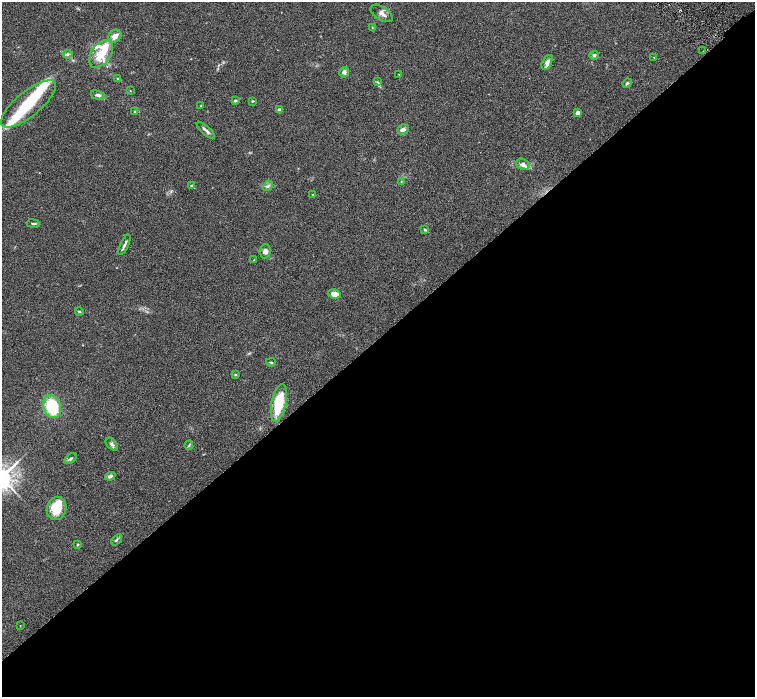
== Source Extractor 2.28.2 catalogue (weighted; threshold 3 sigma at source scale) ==
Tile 15 of 4 x 4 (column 3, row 4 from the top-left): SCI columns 3016-4520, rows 305-1694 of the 6028 x 6026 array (HDU 1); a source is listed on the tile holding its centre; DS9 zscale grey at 2 x 2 block average (1 PNG px = mean of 2 x 2 image px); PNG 757 x 699 px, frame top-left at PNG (2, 2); each listed source drawn as its Kron ellipse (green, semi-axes under 4 px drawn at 4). Shown black and unused: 52% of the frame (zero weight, under 3 of 6 exposures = <1% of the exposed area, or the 3 px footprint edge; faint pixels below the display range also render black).
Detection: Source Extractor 2.28.2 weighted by HDU 2 'WHT'; one run over the whole footprint, this tile lists its part. Background 0.0444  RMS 0.0034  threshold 0.0139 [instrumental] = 3 sigma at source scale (4.09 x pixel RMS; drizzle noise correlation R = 1.36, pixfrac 0.8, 0.05/0.05 arcsec/px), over >= 5 px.
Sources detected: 58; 1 inside a brighter object's white glare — neither listed nor drawn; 8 inside a brighter listed object's ellipse — not listed separately; the other 49 listed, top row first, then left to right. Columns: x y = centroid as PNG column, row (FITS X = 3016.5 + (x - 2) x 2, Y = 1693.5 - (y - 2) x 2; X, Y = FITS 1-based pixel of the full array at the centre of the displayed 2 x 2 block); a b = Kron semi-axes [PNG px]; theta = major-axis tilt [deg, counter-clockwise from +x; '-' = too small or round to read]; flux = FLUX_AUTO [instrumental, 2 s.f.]
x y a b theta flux
382 13 12 6 -33 3.7
372 28 4 3 - 0.67
115 36 7 5 43 5
703 51 2 2 - 0.33
67 54 5 4 - 1.3
101 54 15 9 55 15
594 55 5 4 - 1.5
654 57 3 2 - 0.3
547 62 8 4 64 3.3
344 72 5 5 - 2.5
399 75 3 2 - 0.39
117 78 3 2 - 0.51
377 82 4 3 - 0.87
627 83 5 4 - 1.2
130 91 3 2 - 0.34
98 95 7 4 -17 2.4
235 101 3 2 - 1.6
252 101 3 2 - 0.76
28 104 34 12 39 31
201 106 2 2 - 0.45
279 110 2 2 - 6.4
135 112 3 2 - 0.67
577 113 2 2 - 8.2
403 129 6 4 25 2.6
206 130 11 3 -42 2.3
523 164 7 5 -27 3.2
401 181 3 3 - 0.53
191 186 3 3 - 0.58
268 186 6 3 41 1.3
313 194 2 2 - 0.43
33 223 6 3 -8 1.3
425 229 4 3 - 0.86
124 245 11 2 65 2.1
265 251 7 5 86 3.5
254 260 3 2 - 0.42
334 294 6 4 -11 6
79 312 4 3 - 0.87
271 362 5 3 - 0.83
235 375 3 3 - 0.81
279 403 19 7 78 26
52 407 12 8 -71 35
112 444 8 4 -48 1.9
189 445 5 2 - 0.77
70 459 7 3 38 1.3
110 476 5 4 - 2.4
57 508 12 9 72 17
116 540 6 3 48 1.3
78 544 3 2 - 0.88
20 626 2 2 - 0.29